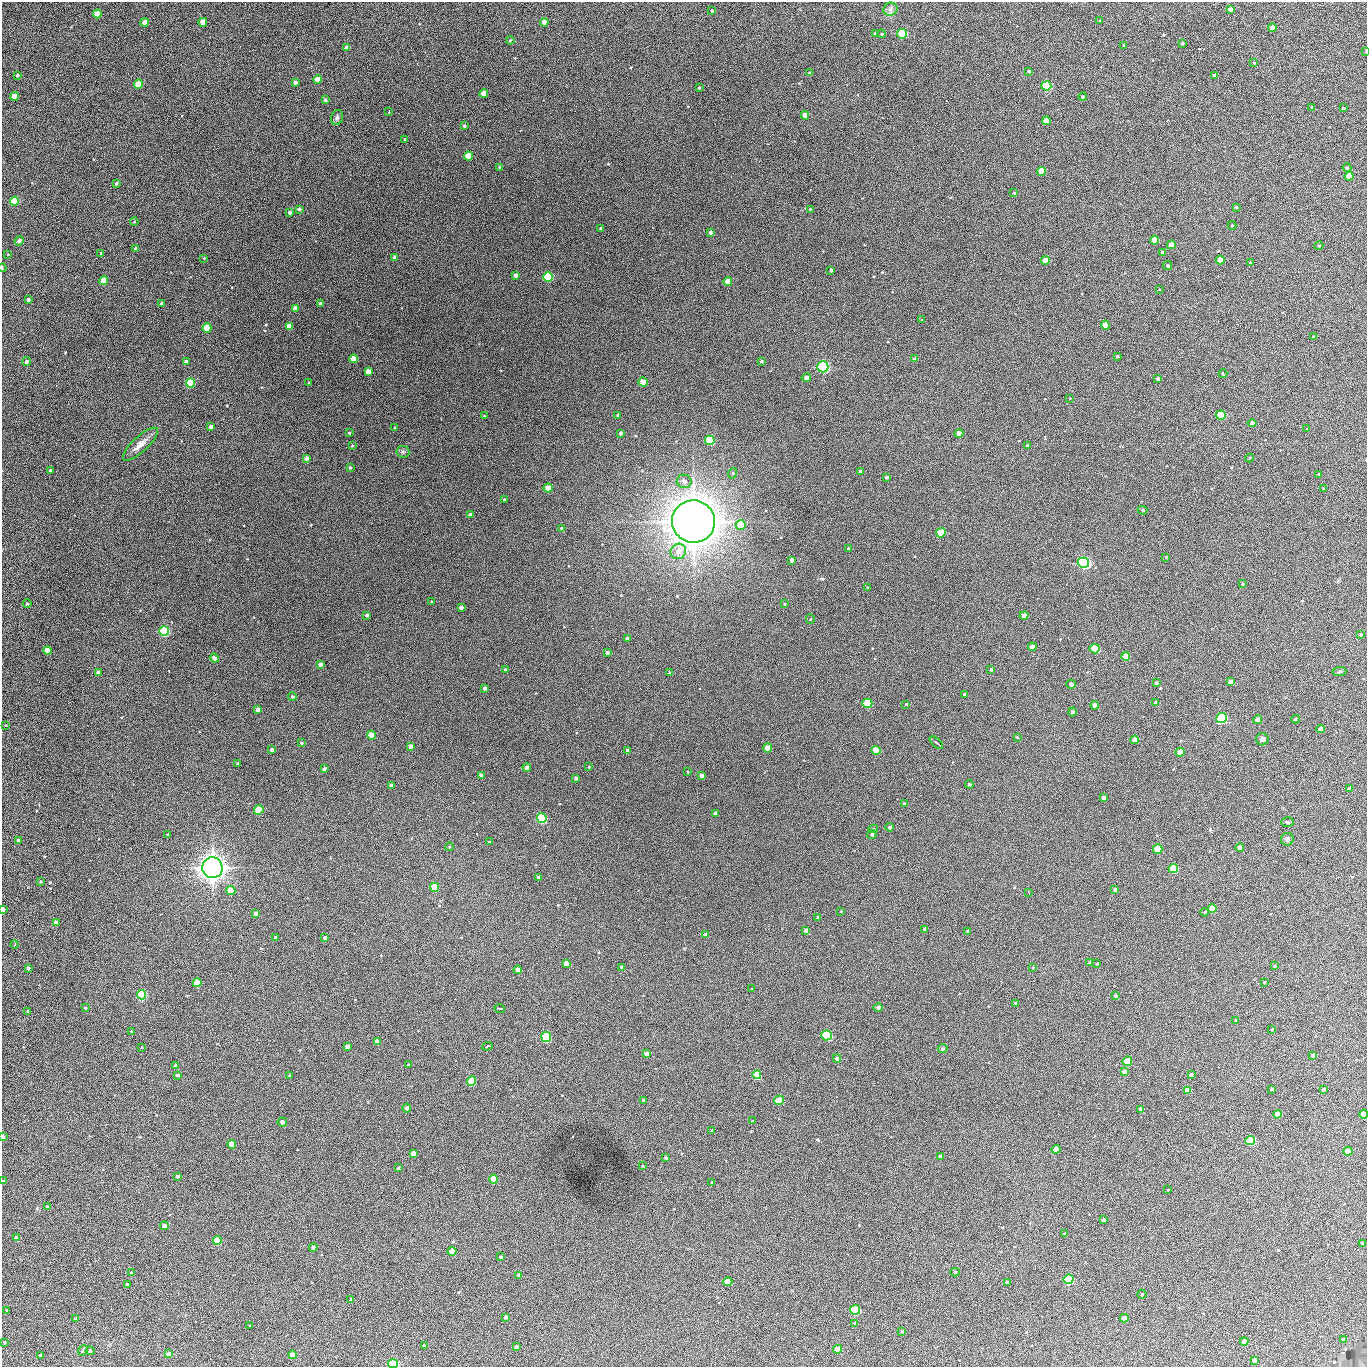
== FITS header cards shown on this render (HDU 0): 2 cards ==
NAXIS1  =                 1365 /fastest changing axis
NAXIS2  =                 1365 /next to fastest changing axis

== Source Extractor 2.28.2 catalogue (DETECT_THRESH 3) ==
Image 1365 x 1365 px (HDU 0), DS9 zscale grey, 1 PNG px = 1 image px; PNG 1369 x 1369 px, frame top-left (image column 1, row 1365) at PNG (2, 2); each listed source drawn as its Kron ellipse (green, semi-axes under 4 px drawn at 4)
Background 256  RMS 49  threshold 146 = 3 sigma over >= 5 px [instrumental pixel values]
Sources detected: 347; all 347 listed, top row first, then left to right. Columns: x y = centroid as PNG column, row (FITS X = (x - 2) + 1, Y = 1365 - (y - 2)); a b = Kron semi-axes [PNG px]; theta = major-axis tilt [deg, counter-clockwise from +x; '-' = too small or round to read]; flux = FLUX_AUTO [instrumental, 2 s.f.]
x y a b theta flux
890 9 7 6 - 1.0e+04
1230 9 4 4 - 1.4e+04
712 11 3 3 - 2.6e+03
97 14 4 4 - 7.8e+04
1100 21 3 2 - 3.4e+03
145 22 4 4 - 3.2e+04
203 22 4 4 - 2.9e+04
544 22 4 4 - 2.2e+04
1272 28 4 4 - 1.9e+04
875 33 4 3 - 3.8e+03
882 34 4 3 - 4.2e+03
902 34 5 4 - 1.9e+05
510 40 4 3 - 3.2e+03
1182 43 3 3 - 5.0e+03
1124 45 4 4 - 2.6e+03
347 48 4 4 - 1.7e+04
1366 51 3 2 - 3.1e+03
1254 63 3 2 - 2.2e+03
1029 71 4 3 - 4.5e+03
810 73 4 3 - 6.8e+03
17 75 4 3 - 5.2e+03
1214 76 3 3 - 7.2e+03
318 80 4 4 - 6.0e+04
295 82 4 3 - 1.1e+04
138 84 4 4 - 6.2e+04
1046 86 5 4 - 3.8e+05
699 88 3 2 - 3.3e+03
484 93 4 4 - 4.6e+04
14 96 4 4 - 7.2e+04
1083 97 4 4 - 6.2e+03
325 100 4 4 - 6.9e+03
1312 107 3 3 - 4.0e+03
1343 108 3 3 - 3.1e+03
389 112 2 2 - 2.5e+03
805 115 4 4 - 2.5e+04
337 117 8 5 73 6.9e+03
1046 121 4 4 - 2.3e+04
464 126 4 3 - 4.0e+03
405 139 3 3 - 2.6e+03
468 156 4 4 - 5.3e+04
499 167 3 3 - 2.6e+03
1347 168 4 4 - 7.2e+03
1042 171 4 4 - 7.0e+04
1349 176 4 4 - 5.3e+04
116 184 4 3 - 5.9e+03
1014 193 3 2 - 2.3e+03
14 201 4 4 - 2.3e+05
1236 207 3 3 - 4.0e+03
299 209 4 3 - 6.3e+03
810 209 3 2 - 2.6e+03
290 212 3 3 - 7.8e+03
134 222 4 3 - 2.7e+03
1232 225 4 4 - 3.4e+03
600 229 3 3 - 4.5e+03
710 232 4 4 - 7.6e+03
1155 240 4 4 - 6.0e+04
19 241 4 4 - 1.2e+04
1171 245 4 4 - 3.5e+04
1319 246 4 3 - 4.1e+03
135 249 3 3 - 5.2e+03
1162 252 3 3 - 1.2e+04
101 253 3 2 - 2.4e+03
8 254 3 2 - 1.8e+03
395 257 4 3 - 1.7e+04
204 258 3 3 - 2.2e+03
1045 260 4 4 - 4.5e+04
1220 260 4 4 - 3.6e+04
1250 262 3 3 - 3.6e+03
1168 266 4 4 - 4.7e+03
2 268 4 2 - 3.7e+03
831 270 3 3 - 3.7e+03
515 275 4 3 - 1.4e+04
548 277 5 5 - 3.2e+05
104 280 4 4 - 8.6e+04
728 281 4 4 - 2.4e+04
1160 289 2 2 - 2.7e+03
28 299 3 3 - 1.0e+04
162 303 4 3 - 8.6e+03
320 304 4 4 - 1.1e+04
295 309 4 4 - 4.2e+04
922 320 3 3 - 2.5e+03
1105 325 4 4 - 3.8e+04
289 326 4 4 - 5.3e+04
207 328 4 4 - 8.2e+04
1313 337 3 2 - 3.1e+03
1117 356 4 3 - 3.7e+03
354 359 4 4 - 4.6e+04
914 359 4 4 - 8.8e+03
761 361 4 3 - 4.3e+03
27 362 5 4 - 6.9e+03
186 362 4 3 - 1.2e+04
823 367 5 5 - 6.6e+05
368 372 4 4 - 2.5e+04
1223 374 4 3 - 6.6e+03
806 378 4 4 - 1.4e+04
1158 379 4 3 - 6.9e+03
643 382 4 4 - 4.5e+04
190 383 4 4 - 3.0e+05
309 383 3 3 - 2.6e+03
1069 399 3 2 - 5.1e+03
618 415 4 3 - 5.1e+03
1221 415 5 4 - 1.3e+05
484 416 3 3 - 2.3e+03
1252 423 4 4 - 1.0e+04
211 426 3 3 - 1.2e+04
395 428 3 3 - 3.6e+03
1307 429 3 3 - 3.7e+03
349 433 3 3 - 2.9e+03
620 433 3 3 - 6.5e+03
959 433 4 4 - 3.5e+04
710 440 5 4 - 1.7e+05
140 444 23 7 43 3.0e+04
1027 445 3 2 - 2.8e+03
352 446 4 3 - 3.6e+03
403 452 6 6 - 6.9e+03
307 458 4 4 - 9.8e+03
1250 458 4 3 - 6.2e+03
350 468 3 3 - 5.4e+03
50 471 3 3 - 6.0e+03
861 471 4 4 - 5.7e+03
733 473 5 3 - 3.2e+03
1319 474 4 4 - 3.4e+03
887 477 3 3 - 6.3e+03
684 481 7 6 - 1.6e+04
548 488 4 4 - 4.7e+04
1323 489 3 2 - 2.9e+03
505 500 3 3 - 5.5e+03
1143 510 5 4 - 4.0e+03
470 515 4 4 - 6.9e+03
693 522 21 21 - 6.7e+06
741 525 5 5 - 8.8e+04
562 529 4 4 - 9.4e+03
941 533 5 4 - 6.8e+04
849 549 3 3 - 6.4e+03
678 551 8 7 - 3.1e+04
1166 557 4 4 - 2.6e+03
792 560 3 3 - 1.0e+04
1083 563 6 5 - 5.8e+05
1242 584 4 4 - 3.8e+03
867 587 3 2 - 2.6e+03
431 602 3 2 - 2.2e+03
27 604 4 3 - 3.0e+03
784 604 3 2 - 2.8e+03
461 608 4 3 - 8.4e+03
367 615 3 3 - 5.6e+03
1024 615 4 4 - 2.7e+04
810 619 5 4 - 3.5e+03
164 631 5 5 - 4.1e+05
1361 634 3 3 - 4.5e+03
628 639 4 3 - 1.5e+04
1032 647 4 4 - 2.1e+04
1095 649 5 4 - 1.3e+05
47 651 4 4 - 4.4e+04
607 652 3 3 - 9.6e+03
1126 656 4 4 - 5.6e+04
214 658 4 4 - 1.3e+04
320 664 3 3 - 1.0e+04
505 669 3 3 - 3.3e+03
991 670 4 3 - 5.0e+03
1339 672 7 4 7 5.2e+03
98 673 4 4 - 1.3e+04
669 673 4 3 - 2.2e+03
1230 682 4 4 - 1.9e+04
1156 683 4 3 - 6.3e+03
1071 684 5 4 - 1.1e+04
485 688 4 3 - 1.0e+04
964 694 3 2 - 3.3e+03
292 696 4 4 - 5.3e+03
867 703 5 4 - 1.6e+05
1156 703 4 3 - 9.2e+03
906 704 4 3 - 2.3e+03
1095 705 4 4 - 2.2e+04
258 709 4 4 - 1.7e+04
1072 712 4 4 - 8.1e+03
1221 718 5 5 - 3.6e+05
1296 719 4 3 - 2.7e+03
1258 720 4 4 - 2.3e+04
6 725 3 2 - 2.3e+03
1321 729 4 4 - 2.8e+04
372 735 4 4 - 4.5e+04
1017 737 4 3 - 2.4e+03
1262 739 6 6 - 8.9e+03
1135 740 4 4 - 3.6e+04
301 743 4 3 - 3.6e+03
936 743 8 3 -41 4.9e+03
410 746 4 4 - 1.3e+04
768 748 4 4 - 6.4e+04
272 750 4 3 - 1.1e+04
876 750 4 4 - 7.7e+04
628 751 4 4 - 1.2e+04
1180 752 4 4 - 5.1e+04
238 763 3 3 - 4.1e+03
527 767 4 4 - 1.2e+04
589 767 3 3 - 3.0e+03
324 769 3 3 - 7.9e+03
688 772 3 2 - 2.6e+03
481 775 4 4 - 1.8e+04
702 776 4 4 - 3.2e+04
576 778 3 3 - 5.9e+03
969 784 4 4 - 4.7e+03
391 785 4 3 - 1.2e+04
1349 789 4 4 - 6.4e+03
1103 798 3 3 - 1.3e+04
904 804 3 3 - 5.3e+03
259 810 4 4 - 1.0e+05
715 813 4 3 - 1.2e+04
542 818 5 5 - 3.9e+05
1288 822 6 5 - 5.2e+03
890 827 4 4 - 1.0e+04
873 829 5 4 - 4.9e+03
168 835 3 2 - 2.6e+03
872 835 4 4 - 6.3e+03
1287 839 6 6 - 9.0e+03
18 840 3 3 - 7.2e+03
489 842 3 3 - 2.5e+03
449 847 4 3 - 2.4e+03
1240 848 4 4 - 2.2e+04
1158 849 5 4 - 8.9e+04
212 868 10 10 - 2.7e+06
1173 868 5 4 - 1.3e+05
538 877 4 3 - 6.0e+03
41 881 3 3 - 2.9e+03
435 887 4 4 - 9.7e+04
231 890 4 4 - 6.7e+04
1115 890 4 3 - 1.0e+04
1029 893 4 2 - 1.9e+03
1212 909 4 4 - 6.4e+04
3 910 4 3 - 1.9e+04
841 911 3 2 - 1.8e+03
1205 912 4 2 - 2.2e+03
256 913 3 3 - 1.2e+04
818 918 3 3 - 6.0e+03
56 923 4 4 - 2.4e+04
925 929 3 3 - 1.1e+04
806 931 4 3 - 1.4e+04
967 931 3 3 - 2.8e+03
705 935 4 4 - 1.2e+04
275 938 3 3 - 7.6e+03
325 938 4 3 - 1.1e+04
15 944 4 2 - 2.4e+03
1090 963 4 3 - 5.4e+03
566 964 4 4 - 2.6e+04
1097 964 3 2 - 2.8e+03
1275 966 4 3 - 3.4e+03
1033 967 3 2 - 2.2e+03
28 968 4 3 - 7.7e+03
622 968 3 3 - 1.0e+04
518 970 4 4 - 2.9e+04
1264 982 4 3 - 3.2e+03
197 983 4 4 - 6.4e+04
752 989 2 2 - 2.5e+03
141 995 4 4 - 4.0e+05
1116 996 4 4 - 6.8e+03
1016 1003 3 3 - 5.4e+03
878 1007 4 4 - 7.8e+03
85 1008 4 3 - 3.4e+03
500 1008 5 2 - 3.2e+03
28 1011 4 4 - 7.0e+03
1236 1020 3 2 - 2.8e+03
1272 1029 4 2 - 1.8e+03
131 1031 2 2 - 2.1e+03
826 1035 5 5 - 2.5e+05
546 1037 5 5 - 2.7e+05
377 1041 4 4 - 1.0e+04
347 1046 4 4 - 1.3e+04
487 1046 5 3 - 6.1e+03
142 1047 3 2 - 2.3e+03
942 1049 5 4 - 5.1e+03
646 1053 4 4 - 1.8e+04
1312 1055 4 4 - 6.6e+03
837 1058 4 4 - 1.2e+04
1127 1061 5 4 - 8.3e+04
408 1065 3 2 - 2.8e+03
176 1066 4 4 - 1.4e+04
1125 1072 4 4 - 2.1e+04
177 1075 3 3 - 6.3e+03
757 1075 4 4 - 1.0e+05
1191 1075 4 3 - 7.9e+03
290 1076 3 2 - 3.0e+03
472 1081 4 4 - 1.2e+05
1272 1089 3 3 - 5.2e+03
1324 1089 3 3 - 5.8e+03
1187 1090 4 4 - 4.0e+04
643 1100 3 3 - 2.9e+03
779 1100 5 4 - 6.3e+04
407 1108 4 4 - 9.1e+03
1141 1109 4 4 - 2.2e+04
1278 1114 4 4 - 6.1e+04
1364 1114 4 4 - 7.5e+04
752 1121 3 3 - 2.9e+03
282 1122 4 4 - 1.2e+04
712 1131 3 3 - 2.9e+03
3 1137 4 2 - 1.9e+04
1250 1140 5 4 - 2.5e+05
232 1144 4 4 - 4.2e+04
1056 1149 4 4 - 4.2e+04
1348 1151 4 4 - 6.4e+04
414 1154 4 4 - 3.7e+04
940 1156 4 4 - 7.9e+03
666 1158 4 3 - 5.3e+03
642 1166 3 2 - 2.7e+03
398 1168 3 3 - 3.5e+03
177 1176 3 3 - 8.5e+03
493 1179 4 4 - 5.8e+04
3 1181 4 3 - 3.3e+03
712 1183 3 3 - 5.0e+03
1168 1190 2 2 - 2.1e+03
47 1207 4 4 - 3.5e+03
1104 1220 4 3 - 1.2e+04
164 1226 4 4 - 1.2e+04
1064 1234 4 3 - 2.9e+03
16 1238 4 4 - 1.0e+04
217 1241 4 4 - 1.1e+05
1363 1243 3 3 - 8.5e+03
313 1247 4 3 - 8.4e+03
452 1251 4 4 - 4.8e+04
501 1257 3 3 - 4.7e+03
955 1272 4 4 - 4.5e+03
131 1273 4 3 - 3.9e+03
519 1275 3 3 - 6.8e+03
1068 1279 5 4 - 3.8e+05
728 1282 4 4 - 6.9e+04
1007 1282 4 3 - 4.8e+03
128 1285 3 3 - 1.2e+04
1142 1294 4 4 - 3.8e+03
350 1299 3 3 - 6.0e+03
6 1310 3 2 - 2.9e+03
855 1310 5 5 - 2.6e+05
506 1317 4 3 - 4.5e+03
1124 1318 4 4 - 2.7e+04
76 1319 4 4 - 9.9e+03
855 1323 3 3 - 3.9e+03
250 1326 3 2 - 2.5e+03
902 1331 4 3 - 3.0e+03
1343 1339 3 3 - 7.0e+03
1244 1341 4 4 - 2.6e+04
4 1342 3 3 - 3.3e+03
424 1346 3 3 - 5.7e+03
516 1347 4 4 - 6.2e+03
838 1349 4 4 - 6.0e+04
83 1351 6 4 47 5.6e+03
90 1351 4 4 - 6.1e+03
169 1354 4 4 - 2.4e+04
292 1355 4 4 - 5.0e+04
41 1356 4 3 - 9.5e+03
1255 1360 4 4 - 2.1e+04
393 1364 5 4 - 5.2e+05
At the frame edge (FLAGS 8, measured only in part): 7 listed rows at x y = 1366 51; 2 268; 3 910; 1364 1114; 3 1137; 3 1181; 393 1364

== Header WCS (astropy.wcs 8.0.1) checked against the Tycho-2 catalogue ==
Header WCS as astropy/WCSLIB reads it (applying the file's SIP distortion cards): RA---TAN-SIP/DEC--TAN-SIP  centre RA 02:17:04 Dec +13:20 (34.27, +13.33 deg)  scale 1.91 arcsec/px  FOV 43.5' x 43.5'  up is -180 deg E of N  parity flipped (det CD > 0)
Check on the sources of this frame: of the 60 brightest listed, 14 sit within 2.4 arcsec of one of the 14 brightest Tycho-2 stars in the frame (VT <= 12.67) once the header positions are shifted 0.33 arcsec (0.25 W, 0.21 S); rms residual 0.80 arcsec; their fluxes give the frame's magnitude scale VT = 25.67 - 2.5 log10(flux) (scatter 0.21 mag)
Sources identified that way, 14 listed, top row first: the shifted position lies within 2.4 arcsec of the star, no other Tycho-2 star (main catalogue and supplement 1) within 4.8 arcsec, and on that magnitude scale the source's flux lands within +1.5 / -3 mag of the star's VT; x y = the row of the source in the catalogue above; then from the Tycho-2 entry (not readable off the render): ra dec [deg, ICRS J2000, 3 dp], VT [Tycho-2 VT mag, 2 dp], TYC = Tycho-2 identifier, HIP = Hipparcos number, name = IAU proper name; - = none
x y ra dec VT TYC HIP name
1046 86 34.068 +13.016 12.11 637-923-1 - -
548 277 34.341 +13.116 11.78 637-767-1 - -
823 367 34.191 +13.165 10.78 637-980-1 - -
190 383 34.536 +13.172 12.67 637-944-1 - -
1083 563 34.049 +13.269 11.22 637-820-1 - -
164 631 34.551 +13.304 11.62 637-695-1 - -
1221 718 33.973 +13.352 11.91 637-1253-1 - -
542 818 34.345 +13.404 11.61 637-1245-1 - -
212 868 34.525 +13.430 7.86 637-948-1 10730 -
546 1037 34.343 +13.520 12.11 637-855-1 - -
1250 1140 33.958 +13.576 11.96 637-1126-1 - -
1068 1279 34.057 +13.650 11.94 637-667-1 - -
855 1310 34.174 +13.666 12.36 637-601-1 - -
393 1364 34.427 +13.694 11.59 637-1123-1 - -